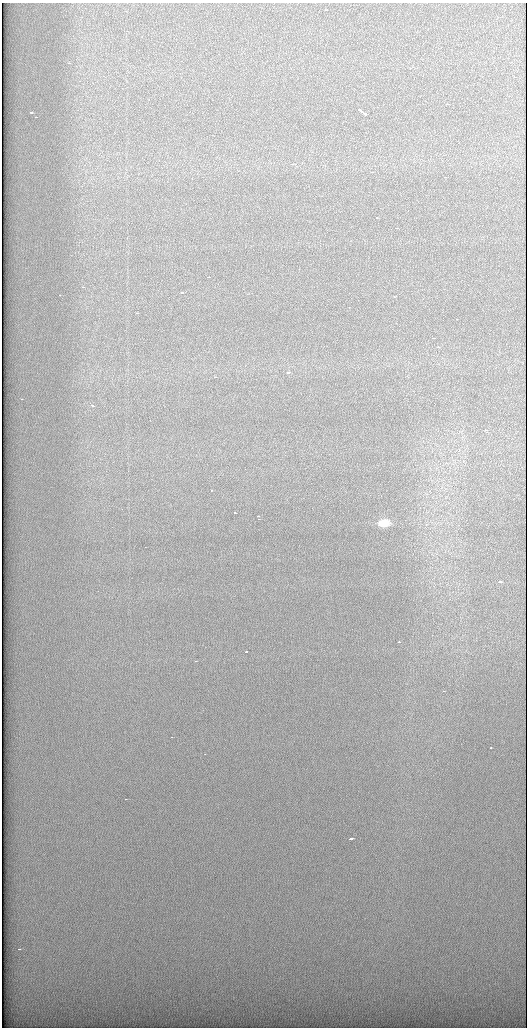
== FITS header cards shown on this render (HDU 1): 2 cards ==
NAXIS1  =                 1049 / length of data axis 1
NAXIS2  =                 2051 / length of data axis 2

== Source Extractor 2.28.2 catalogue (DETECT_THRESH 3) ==
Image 1049 x 2051 px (HDU 1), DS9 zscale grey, zoomed out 1/2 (1 PNG px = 2 x 2 image px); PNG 529 x 1030 px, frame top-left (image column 1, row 2050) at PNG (2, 3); no overlay
Background 1260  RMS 5.5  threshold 16.5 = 3 sigma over >= 5 px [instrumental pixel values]
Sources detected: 48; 5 cannot appear on this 1/2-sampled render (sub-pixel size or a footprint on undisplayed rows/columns) and are not listed; the other 43 listed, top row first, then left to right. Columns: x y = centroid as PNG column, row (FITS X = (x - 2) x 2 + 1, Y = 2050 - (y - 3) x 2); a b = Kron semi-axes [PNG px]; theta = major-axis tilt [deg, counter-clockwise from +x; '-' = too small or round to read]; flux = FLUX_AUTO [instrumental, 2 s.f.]
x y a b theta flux
325 10 2 1 - 4500
68 63 2 1 - 9900
514 77 2 1 - 3400
447 104 2 1 - 3200
359 110 5 2 - 20000
31 112 2 2 - 8700
363 113 4 1 - 28000
35 117 2 1 - 4300
292 164 2 1 - 5700
372 172 2 1 - 3600
444 177 2 1 - 5500
376 218 2 1 - 3300
395 228 2 1 - 3000
207 277 2 1 - 6900
82 287 2 1 - 3300
181 293 2 1 - 7500
59 295 2 1 - 7400
349 307 2 1 - 2300
136 313 2 1 - 2900
456 319 2 1 - 2700
432 338 2 1 - 6100
437 347 2 1 - 11000
287 373 3 2 - 13000
215 377 2 1 - 3900
21 399 2 1 - 4100
92 405 3 1 - 12000
485 430 2 2 - 5500
486 432 2 1 - 3800
211 490 2 1 - 4000
234 513 2 1 - 3900
257 516 2 1 - 4900
258 519 2 1 - 4800
383 523 5 4 - 240000
499 582 2 1 - 22000
398 642 2 1 - 4200
245 652 2 1 - 7100
195 661 2 1 - 4000
443 691 2 1 - 2500
490 748 2 1 - 6000
205 754 2 1 - 3400
125 799 2 1 - 2200
351 838 3 1 - 22000
18 949 2 1 - 6000
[5 sub-pixel or undisplayed-footprint detections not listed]